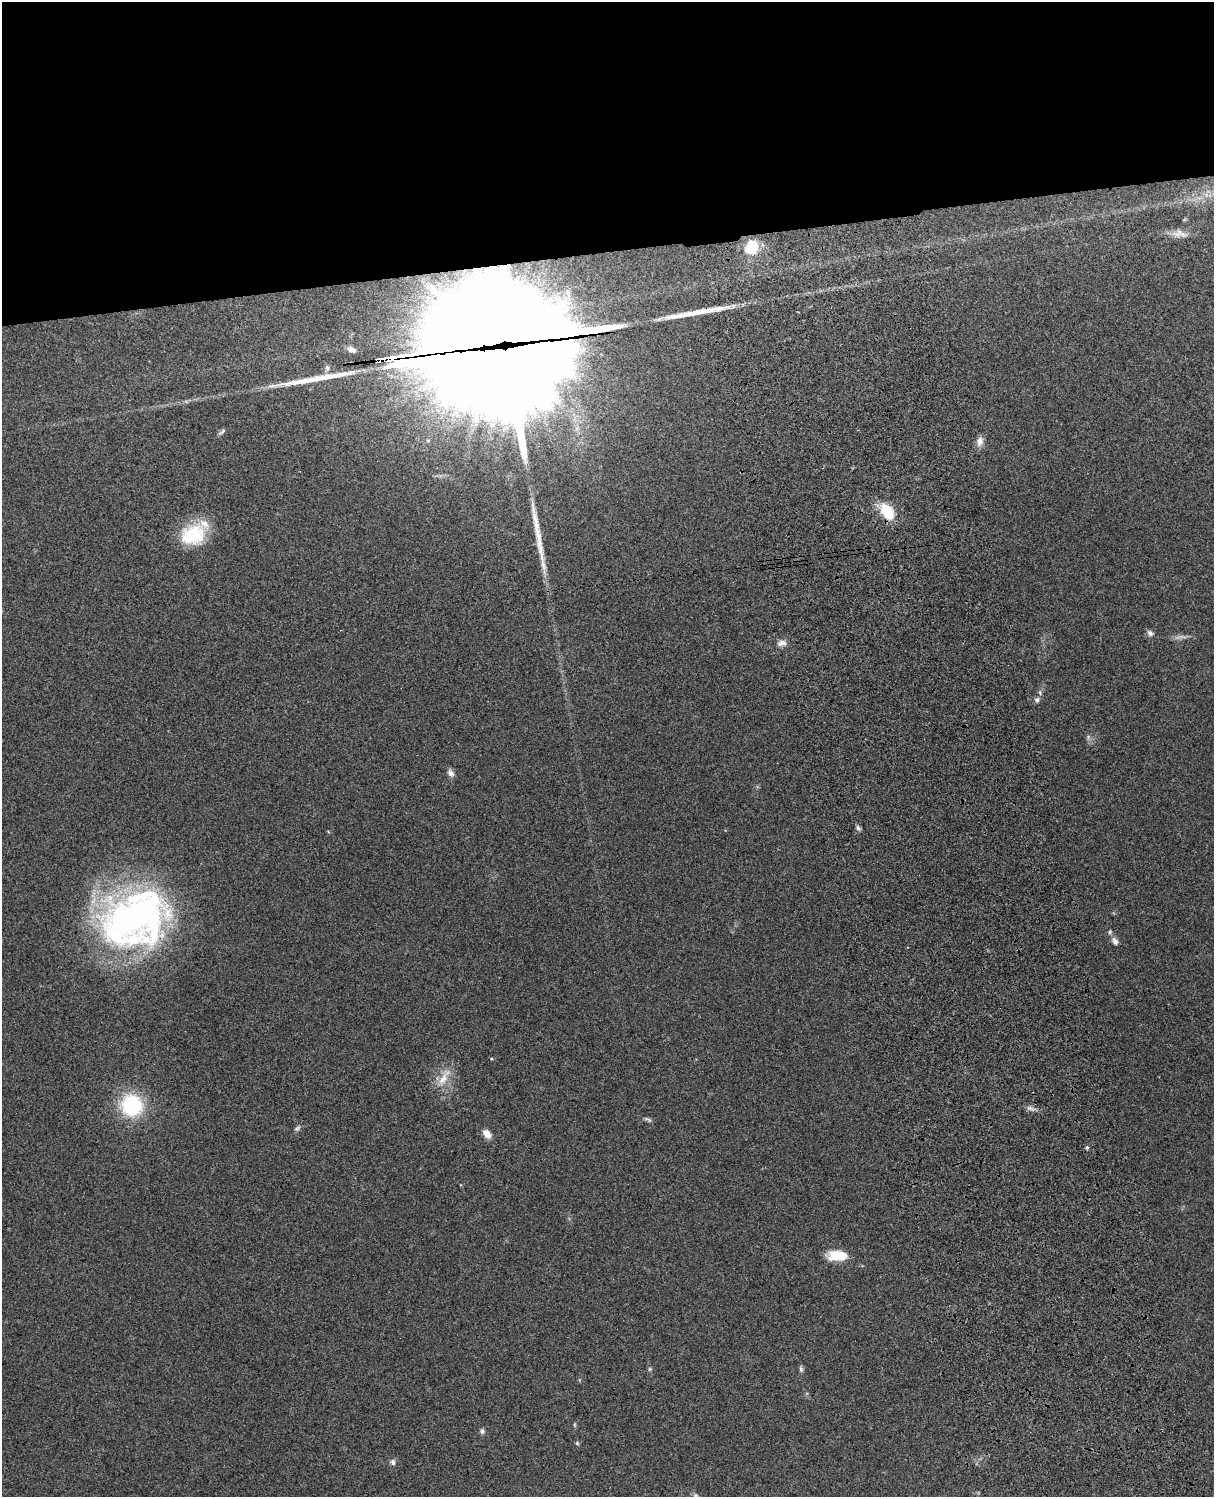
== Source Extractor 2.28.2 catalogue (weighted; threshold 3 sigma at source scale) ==
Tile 2 of 4 x 3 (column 2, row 1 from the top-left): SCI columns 1331-2542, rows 3156-4650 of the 5087 x 4928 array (HDU 1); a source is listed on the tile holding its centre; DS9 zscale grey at full resolution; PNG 1216 x 1499 px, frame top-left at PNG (2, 2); no overlay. Shown black and unused: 17% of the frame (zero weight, under 3 of 4 exposures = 6% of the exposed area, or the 3 px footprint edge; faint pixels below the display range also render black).
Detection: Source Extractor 2.28.2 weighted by HDU 2 'WHT'; one run over the whole footprint, this tile lists its part. Background 0.281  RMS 0.0092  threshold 0.0415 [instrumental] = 3 sigma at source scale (4.5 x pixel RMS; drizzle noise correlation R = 1.50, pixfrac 1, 0.05/0.05 arcsec/px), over >= 5 px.
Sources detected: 46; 1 too faint to see at this stretch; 4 inside a brighter object's white glare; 4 long thin detections or spike segments (spike, bleed or trail) — not listed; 5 inside a brighter listed object's ellipse — not listed separately; the other 32 listed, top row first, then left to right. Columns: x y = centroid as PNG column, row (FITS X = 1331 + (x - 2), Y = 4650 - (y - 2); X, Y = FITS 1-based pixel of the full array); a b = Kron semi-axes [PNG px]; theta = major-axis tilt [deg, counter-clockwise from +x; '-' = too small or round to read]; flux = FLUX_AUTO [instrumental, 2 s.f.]
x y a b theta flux
1180 234 22 10 -8 8.2
751 248 21 17 66 23
351 349 12 7 -24 4.3
508 352 77 72 77 25000
222 432 12 5 35 2.4
980 441 13 8 83 5.9
887 511 19 12 -54 29
192 535 31 23 22 44
538 537 35 8 -79 13
1150 633 9 7 -33 3
782 643 12 6 13 5.2
1040 692 8 4 -82 1.9
1037 700 7 6 - 2.5
1088 737 6 5 - 1.7
451 773 11 7 -54 4
858 828 7 5 -45 2.1
135 919 81 61 23 380
1115 941 12 7 -54 4
444 1077 31 10 62 15
132 1105 19 18 - 79
1030 1108 12 5 -20 3.4
648 1119 13 4 -27 2
297 1128 9 5 36 2.2
487 1134 10 7 -49 8.1
1087 1147 5 4 - 1.7
837 1256 25 12 -1 20
650 1369 5 5 - 1.3
801 1369 8 5 -80 2.1
482 1431 7 6 - 2.3
577 1443 5 4 - 1.2
393 1462 7 6 - 2.9
696 1495 7 5 -20 2.2
Overlapping masked pixels (flux is a lower limit): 1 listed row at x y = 508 352